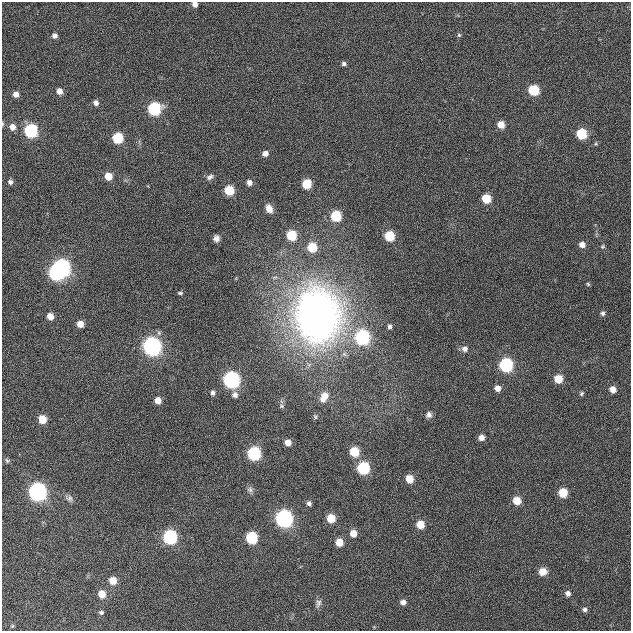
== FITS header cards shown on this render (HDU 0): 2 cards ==
NAXIS1  =                  629
NAXIS2  =                  629

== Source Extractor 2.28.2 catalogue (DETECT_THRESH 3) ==
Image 629 x 629 px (HDU 0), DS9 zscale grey, 1 PNG px = 1 image px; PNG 633 x 633 px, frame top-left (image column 1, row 629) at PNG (2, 2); no overlay
Background 6.52e-04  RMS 0.015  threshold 0.0457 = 3 sigma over >= 5 px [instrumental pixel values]
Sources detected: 86; all 86 listed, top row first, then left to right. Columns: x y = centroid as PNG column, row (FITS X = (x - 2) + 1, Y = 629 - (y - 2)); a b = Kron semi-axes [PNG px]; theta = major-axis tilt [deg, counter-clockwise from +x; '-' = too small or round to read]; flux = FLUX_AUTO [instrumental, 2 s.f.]
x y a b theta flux
195 4 5 5 - 4.8
459 35 6 5 - 1.8
55 36 6 6 - 4.6
344 64 6 5 - 2.6
534 90 6 6 - 57
59 91 7 6 - 7.5
16 94 6 6 - 7.1
96 103 7 6 - 4.9
154 109 7 7 - 120
3 124 7 3 -90 1.4
501 125 6 6 - 12
12 127 8 7 - 8
31 131 7 7 - 150
582 134 6 6 - 53
118 138 7 6 - 58
265 153 6 6 - 5.8
108 176 7 6 - 16
210 177 11 7 27 4.3
10 182 6 6 - 3.1
249 182 7 6 - 5.9
307 184 6 6 - 34
229 190 6 6 - 37
486 199 6 6 - 28
269 209 13 8 -63 8.8
336 216 6 6 - 54
291 235 6 6 - 46
389 236 6 6 - 45
216 238 8 7 - 5
582 245 6 6 - 6.9
602 246 6 5 - 1.4
312 247 7 6 - 36
61 268 8 7 - 410
56 273 7 6 - 180
588 284 5 4 - 1.2
180 293 7 4 -1 1.8
603 313 6 5 - 2.4
317 315 50 42 -83 620
50 316 5 5 - 10
80 324 5 5 - 10
390 327 5 5 - 2.6
362 337 7 7 - 190
152 346 8 7 - 510
465 349 8 7 - 4.8
506 365 7 7 - 150
558 379 6 6 - 22
231 380 7 7 - 330
498 388 6 6 - 7.5
613 389 6 5 - 8.8
213 393 6 5 - 3.2
581 393 6 5 - 1.9
235 395 7 7 - 4.7
324 396 11 7 65 14
158 400 5 5 - 10
281 406 7 6 - 2.2
429 415 9 8 - 4.6
315 416 7 5 -73 1.8
42 419 6 5 - 23
481 437 6 6 - 8
288 443 5 5 - 9.5
354 452 6 6 - 36
254 454 7 7 - 150
7 461 6 5 - 1.4
363 468 7 7 - 110
410 479 6 6 - 20
250 489 8 7 - 3.3
37 492 8 7 - 470
563 493 6 6 - 29
70 498 9 8 - 3.2
517 501 6 6 - 19
309 503 5 5 - 3
331 518 6 6 - 24
284 519 8 7 - 410
420 524 6 6 - 19
353 533 6 6 - 11
170 537 7 7 - 180
252 538 7 6 - 80
339 542 6 5 - 16
543 572 7 6 - 15
113 581 6 6 - 15
568 593 6 6 - 4.8
102 594 7 6 - 15
403 602 6 6 - 5.5
318 603 11 7 71 3.2
585 609 6 6 - 2.9
101 612 6 5 - 2.4
12 626 6 6 - 1.9
At the frame edge (FLAGS 8, measured only in part): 2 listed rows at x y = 195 4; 3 124